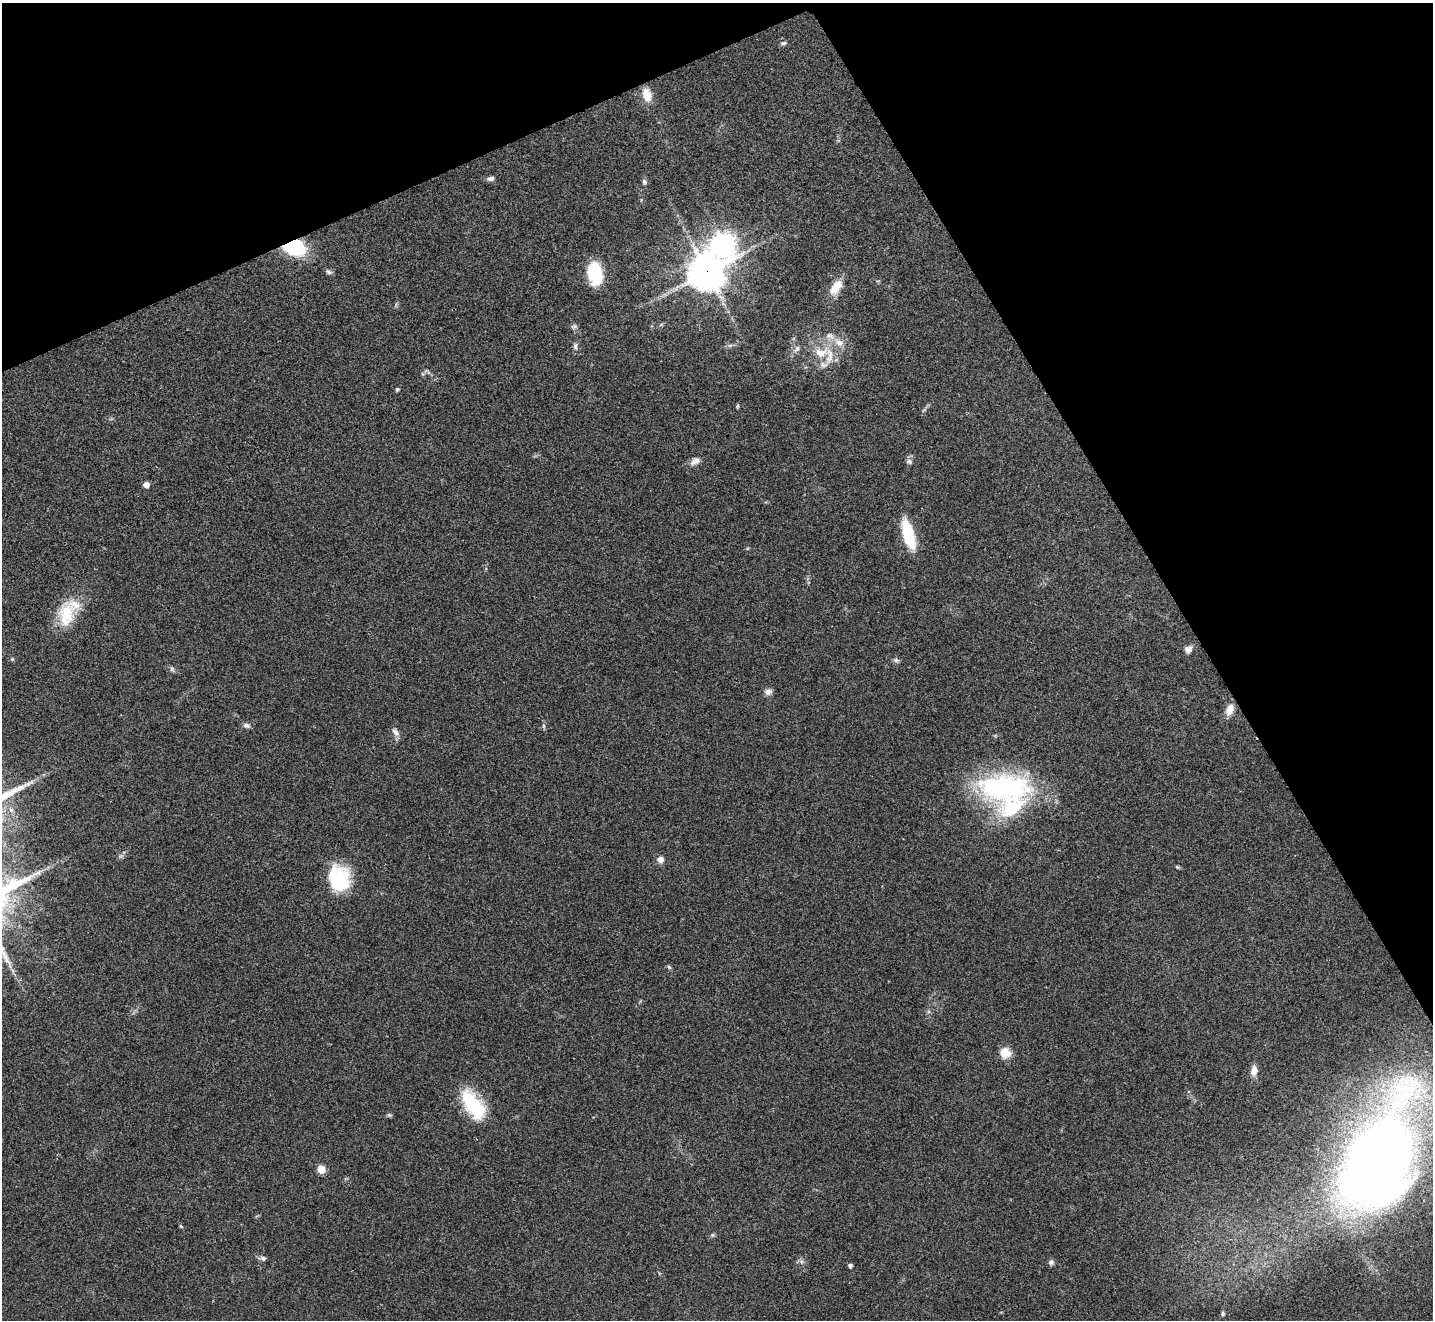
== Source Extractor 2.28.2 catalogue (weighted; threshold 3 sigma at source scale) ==
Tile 3 of 4 x 4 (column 3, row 1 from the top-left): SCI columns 2865-4295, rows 4112-5429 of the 5732 x 5722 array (HDU 1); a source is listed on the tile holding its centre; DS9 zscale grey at full resolution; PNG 1435 x 1322 px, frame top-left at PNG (2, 3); no overlay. Shown black and unused: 25% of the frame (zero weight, under 2 of 3 exposures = <1% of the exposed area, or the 3 px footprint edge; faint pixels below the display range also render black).
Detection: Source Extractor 2.28.2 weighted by HDU 2 'WHT'; one run over the whole footprint, this tile lists its part. Background 0.0856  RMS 0.0079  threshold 0.0354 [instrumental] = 3 sigma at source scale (4.5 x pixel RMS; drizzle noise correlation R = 1.50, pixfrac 1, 0.05/0.05 arcsec/px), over >= 5 px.
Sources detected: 59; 1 too faint to see at this stretch — not listed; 5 inside a brighter listed object's ellipse — not listed separately; the other 53 listed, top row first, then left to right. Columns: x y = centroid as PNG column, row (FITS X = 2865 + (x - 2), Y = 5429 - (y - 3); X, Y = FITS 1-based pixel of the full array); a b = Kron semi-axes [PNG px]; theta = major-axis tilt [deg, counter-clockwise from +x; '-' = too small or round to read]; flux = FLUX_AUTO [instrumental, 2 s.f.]
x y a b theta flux
783 43 8 5 7 1.7
647 95 14 9 -76 12
490 178 10 6 10 2.9
644 182 8 6 -74 1.9
724 244 10 8 -51 630
295 248 20 14 -10 55
329 272 10 6 -23 2
707 272 13 12 - 1600
595 273 23 14 -79 40
836 287 22 11 54 14
661 325 6 4 20 1.1
574 326 9 5 -13 2
830 336 14 9 -17 6.1
730 345 7 4 18 1.6
575 346 11 6 83 2.7
797 349 13 7 42 3.9
821 353 24 15 11 21
423 374 6 4 -44 1.1
397 389 4 4 - 1.7
737 406 6 4 82 0.92
695 461 14 8 34 4.7
909 462 9 7 -17 2.4
146 485 5 4 - 8.2
908 534 28 10 -74 41
66 615 35 21 82 30
1188 649 11 9 51 4.1
12 659 5 4 - 1
896 660 9 5 -14 1.8
172 669 8 5 -55 1.7
768 692 9 7 8 3.9
1230 709 13 8 68 8.6
246 725 10 7 -13 2.7
544 726 7 4 -90 1.4
395 732 13 7 -40 3.7
1004 787 71 36 0 140
11 810 9 8 - 4.8
660 859 7 6 - 5.2
1177 867 6 4 -45 0.92
339 879 25 19 -78 58
669 967 6 5 - 1.3
1005 1053 14 13 - 8.9
1254 1070 13 8 84 6.3
473 1105 37 18 -56 47
389 1115 7 5 -2 1.3
1377 1161 78 42 68 1300
321 1169 5 5 - 24
181 1226 6 4 -44 0.92
712 1235 6 5 - 1.3
263 1258 10 6 -10 2.4
801 1262 8 6 -69 2.3
1051 1262 8 7 - 2.2
850 1266 4 4 - 2.5
1223 1314 6 5 - 1.5
Overlapping masked pixels (flux is a lower limit): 2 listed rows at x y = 295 248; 707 272
Isophote crosses this tile's border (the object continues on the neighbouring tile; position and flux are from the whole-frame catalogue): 1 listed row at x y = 1377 1161